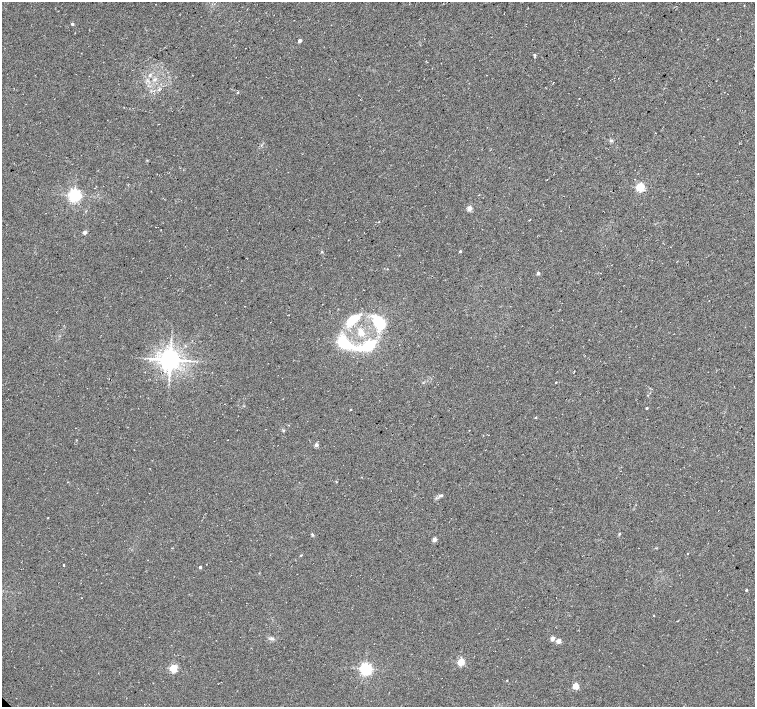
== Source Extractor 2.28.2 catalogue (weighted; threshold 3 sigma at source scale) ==
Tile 10 of 4 x 4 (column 2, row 3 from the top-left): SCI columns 1505-3009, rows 1562-2970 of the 6024 x 6004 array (HDU 1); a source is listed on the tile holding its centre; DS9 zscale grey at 2 x 2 block average (1 PNG px = mean of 2 x 2 image px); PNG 757 x 709 px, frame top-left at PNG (2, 2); no overlay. Shown black and unused: <1% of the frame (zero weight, under 3 of 4 exposures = <1% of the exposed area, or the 3 px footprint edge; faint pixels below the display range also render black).
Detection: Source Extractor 2.28.2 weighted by HDU 2 'WHT'; one run over the whole footprint, this tile lists its part. Background 0.0373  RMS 0.0091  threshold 0.0409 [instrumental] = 3 sigma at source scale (4.5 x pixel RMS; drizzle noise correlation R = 1.50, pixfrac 1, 0.0396/0.0396 arcsec/px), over >= 5 px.
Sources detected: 43; all 43 listed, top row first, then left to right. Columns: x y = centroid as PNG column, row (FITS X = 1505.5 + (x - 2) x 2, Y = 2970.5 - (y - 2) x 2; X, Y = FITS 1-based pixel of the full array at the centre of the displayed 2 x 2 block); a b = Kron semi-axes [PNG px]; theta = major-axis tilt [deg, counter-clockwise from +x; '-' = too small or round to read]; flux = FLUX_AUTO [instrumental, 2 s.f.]
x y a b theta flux
72 24 3 2 - 4.5
718 39 2 2 - 0.95
299 41 2 2 - 11
150 75 4 3 - 2.9
155 79 4 2 - 2.7
238 92 3 2 - 2
611 140 5 3 - 2.9
640 187 3 3 - 190
75 195 4 3 - 520
469 208 3 3 - 20
85 232 3 2 - 13
460 251 2 2 - 3.2
322 252 3 2 - 1.2
538 273 2 2 - 7.3
352 320 8 4 41 100
379 322 6 4 -58 230
361 332 9 7 -67 15
343 342 9 4 -34 270
367 346 9 4 22 230
170 360 5 5 - 2100
556 382 2 2 - 1.5
646 408 2 2 - 2.5
350 410 2 2 - 1.5
536 417 3 2 - 1.7
283 430 3 3 - 1.9
316 445 2 2 - 15
441 495 4 3 - 3.1
48 518 2 2 - 0.99
312 534 4 3 - 2.1
434 539 2 2 - 20
687 554 3 2 - 1
64 565 2 2 - 2
200 567 2 2 - 3.7
746 590 2 2 - 2.7
654 615 2 2 - 0.96
272 638 5 4 - 4.9
552 639 2 2 - 19
558 641 3 2 - 19
461 662 3 3 - 96
173 668 3 3 - 130
366 669 3 3 - 480
507 680 2 2 - 1.2
576 686 3 3 - 60
Diffuse or blended objects may show on this block-average render without a row.